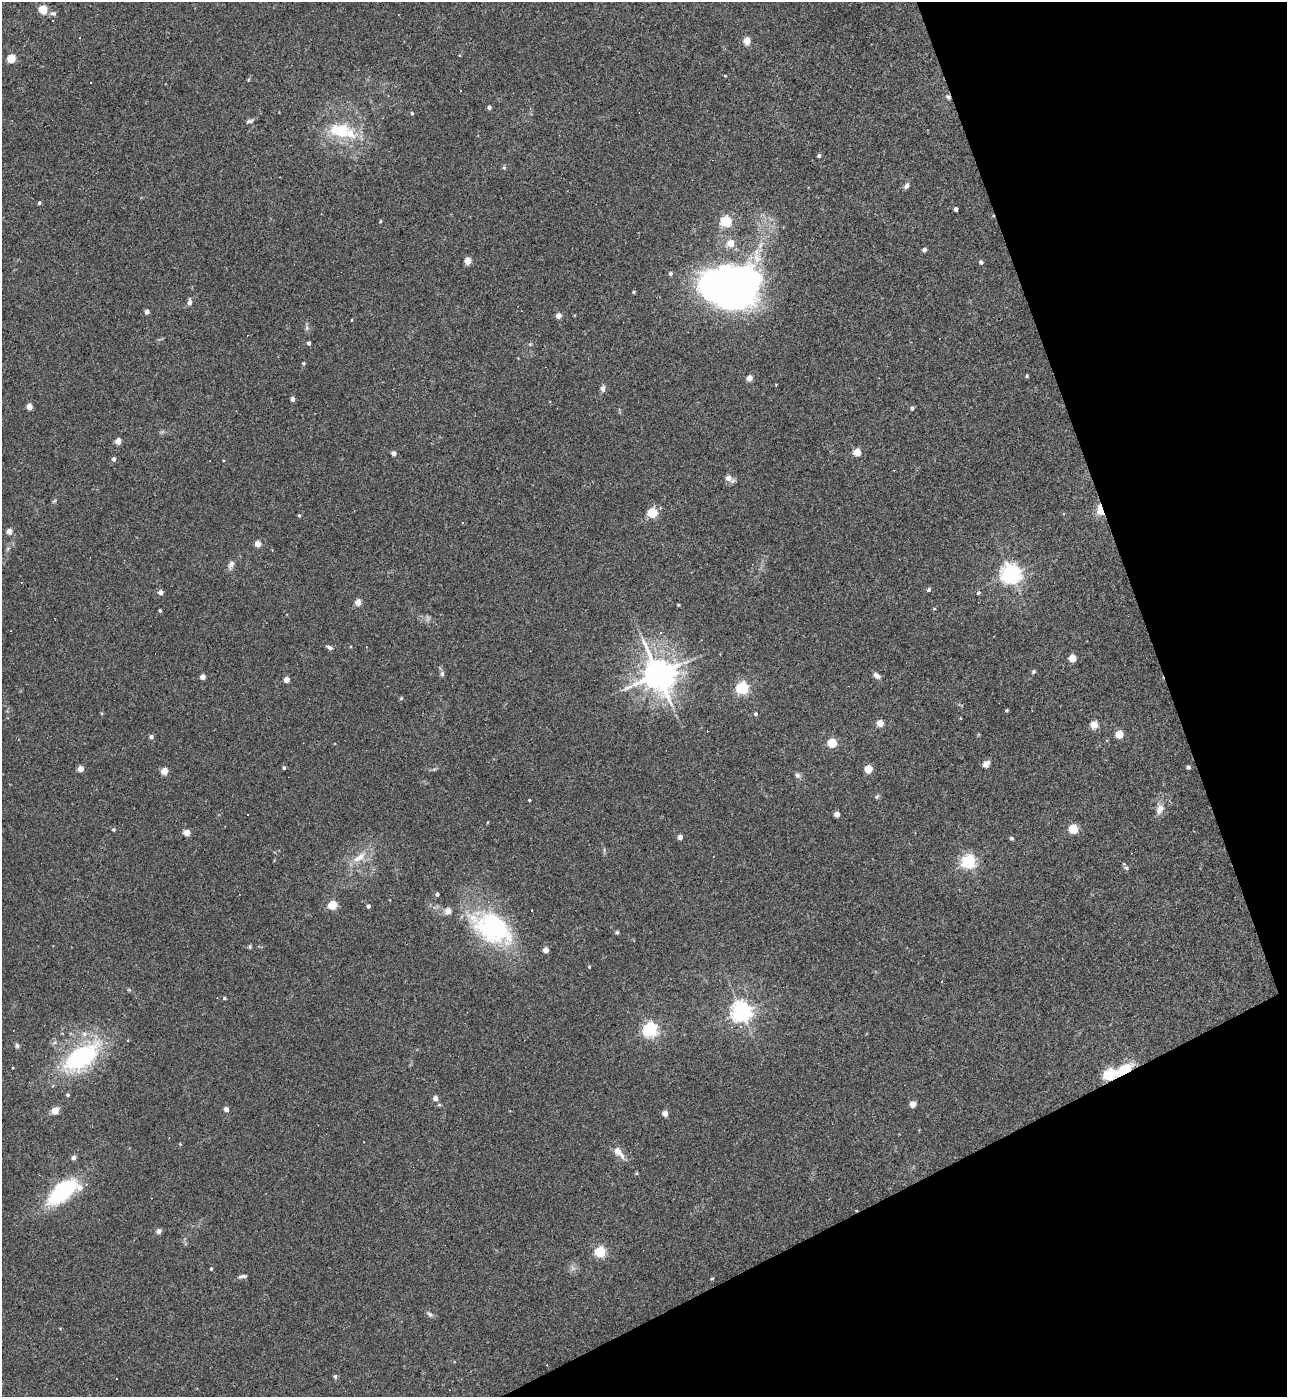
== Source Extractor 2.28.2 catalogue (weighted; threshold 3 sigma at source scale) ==
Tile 12 of 4 x 4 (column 4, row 3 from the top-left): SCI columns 4003-5287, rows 1396-2790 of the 5565 x 5579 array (HDU 1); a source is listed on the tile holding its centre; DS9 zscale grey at full resolution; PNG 1289 x 1399 px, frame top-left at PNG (2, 2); no overlay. Shown black and unused: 19% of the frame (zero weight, under 3 of 4 exposures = <1% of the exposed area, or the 3 px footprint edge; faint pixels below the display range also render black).
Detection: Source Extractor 2.28.2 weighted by HDU 2 'WHT'; one run over the whole footprint, this tile lists its part. Background 0.0277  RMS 0.0045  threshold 0.0203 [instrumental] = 3 sigma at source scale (4.5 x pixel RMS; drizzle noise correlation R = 1.50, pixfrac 1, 0.05/0.05 arcsec/px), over >= 5 px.
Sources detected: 152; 2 inside a brighter object's white glare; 16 cosmic-ray / hot-pixel residue — not listed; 7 inside a brighter listed object's ellipse — not listed separately; the other 127 listed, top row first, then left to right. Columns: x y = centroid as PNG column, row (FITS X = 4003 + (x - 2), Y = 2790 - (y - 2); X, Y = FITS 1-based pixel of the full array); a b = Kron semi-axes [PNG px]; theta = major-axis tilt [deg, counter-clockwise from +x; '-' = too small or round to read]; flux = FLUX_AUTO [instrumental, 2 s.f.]
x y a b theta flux
43 9 5 5 - 20
53 13 9 6 3 1.2
398 15 3 2 - 0.31
747 41 5 4 - 9.3
459 55 4 3 - 0.36
11 59 5 5 - 18
725 76 3 3 - 0.43
489 107 4 3 - 1.4
412 113 4 3 - 0.5
249 121 10 5 10 1.1
342 131 22 20 56 15
819 156 4 3 - 1.1
504 168 5 5 - 0.61
907 186 7 5 46 1.5
39 203 4 3 - 0.89
956 209 4 4 - 2
380 221 4 3 - 0.46
726 222 5 5 - 44
731 243 5 5 - 7.2
924 250 4 4 - 1.8
757 256 27 11 -83 9.1
468 261 4 4 - 9.7
981 262 4 4 - 1.2
717 285 73 26 -4 240
634 292 4 3 - 0.52
190 302 8 5 83 1.7
147 311 4 4 - 2.4
558 316 4 4 - 4.7
352 320 3 2 - 0.36
309 343 4 4 - 1.1
530 344 5 5 - 0.54
303 363 5 4 - 0.54
1027 376 4 3 - 0.73
749 378 4 4 - 5.5
603 389 8 6 86 1.4
292 399 4 4 - 2.5
29 407 4 4 - 6.7
912 408 4 4 - 1.2
118 441 4 4 - 6.8
857 452 5 4 - 11
394 453 4 4 - 3
114 459 4 4 - 1.7
729 478 7 5 -35 4.2
1101 510 10 6 -72 14
652 513 5 5 - 27
299 515 5 4 - 0.54
9 531 4 4 - 5.4
258 544 4 4 - 6.5
231 565 13 7 62 1.9
1011 574 7 6 - 250
929 590 4 4 - 1.3
161 592 4 4 - 3.2
978 593 4 4 - 0.96
358 602 4 4 - 7.5
678 605 4 3 - 0.54
934 609 5 3 - 0.4
160 610 3 3 - 0.71
661 632 4 4 - 0.7
329 647 8 4 -27 1.2
1073 658 5 5 - 10
1033 671 6 4 49 0.69
442 674 8 5 -90 1.1
658 674 11 9 -60 830
877 676 9 6 -36 1.9
202 677 4 4 - 4.1
287 679 4 4 - 5.2
742 688 5 5 - 67
401 698 5 4 - 0.56
1007 710 4 3 - 0.6
756 714 4 4 - 0.89
880 723 4 4 - 8.6
1094 725 5 5 - 11
1119 734 5 5 - 14
151 737 5 5 - 1.3
832 743 5 5 - 22
986 764 10 8 41 1.9
1188 767 4 4 - 1.1
284 768 4 3 - 0.78
81 769 4 4 - 6.8
868 769 5 4 - 12
164 771 4 4 - 10
797 775 8 6 -55 1.2
877 796 7 4 61 0.72
529 800 3 3 - 0.45
1160 809 14 9 79 3.6
837 814 4 4 - 4.6
488 822 4 3 - 0.36
1074 829 5 5 - 22
113 830 4 4 - 0.74
187 832 7 6 - 2.7
680 837 4 4 - 3.6
1011 838 6 4 -17 0.59
359 857 20 9 35 6.2
969 862 6 5 - 98
1126 868 7 4 -21 0.89
437 894 4 4 - 1.1
333 905 5 4 - 20
369 906 4 3 - 1.3
493 928 53 36 -30 53
617 932 5 5 - 0.67
250 946 6 4 72 0.55
546 950 4 4 - 5
589 967 4 3 - 0.46
224 998 4 3 - 0.7
742 1011 7 7 - 270
650 1029 6 5 - 110
17 1046 6 6 - 0.97
81 1057 36 19 35 59
13 1068 3 2 - 0.31
1124 1070 24 10 30 11
1110 1075 6 5 - 59
68 1095 4 4 - 0.77
435 1098 4 4 - 3.2
913 1104 4 4 - 6.6
226 1109 4 4 - 4.1
55 1111 8 8 - 3.3
665 1113 4 4 - 5
618 1151 15 9 -57 3.4
74 1157 4 4 - 2.4
62 1191 34 16 41 38
159 1231 4 4 - 3.7
600 1252 5 5 - 36
211 1269 4 3 - 0.62
242 1276 12 4 5 1.1
712 1279 4 3 - 0.39
430 1314 9 5 -37 1.1
335 1376 5 5 - 0.92
Overlapping masked pixels (flux is a lower limit): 3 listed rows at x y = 1101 510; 1124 1070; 1110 1075